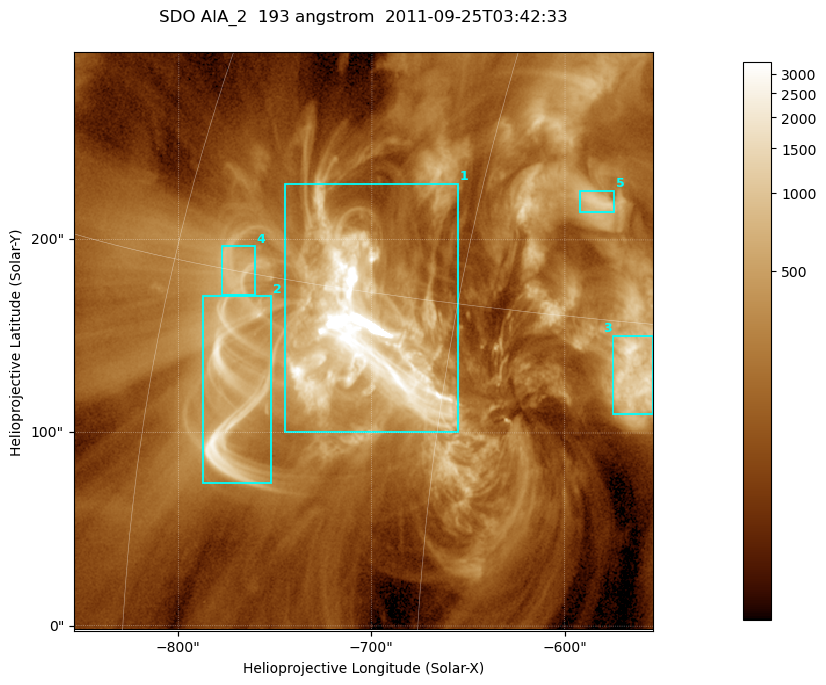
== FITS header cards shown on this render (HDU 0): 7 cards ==
TELESCOP= 'SDO     '           /
INSTRUME= 'AIA_2   '           /
WAVELNTH=                  193 /
WAVEUNIT= 'angstrom'           /
DATE-OBS= '2011-09-25T03:42:33.87' /
CTYPE1  = 'HPLN-TAN'           /
CTYPE2  = 'HPLT-TAN'           /

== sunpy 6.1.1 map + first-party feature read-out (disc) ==
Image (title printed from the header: SDO AIA_2  193 angstrom  2011-09-25T03:42:33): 499 x 499 px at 0.601 arcsec/px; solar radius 957 arcsec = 1592 px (partial field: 3.1% of the solar disc is inside the frame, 100% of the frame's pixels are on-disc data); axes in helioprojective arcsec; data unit not stated in the header (colour bar unlabelled)
Orientation: roll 0.0577 deg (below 1 deg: not rotated)
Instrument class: DISC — disc imager (sunpy class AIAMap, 193 A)
Bright regions (active regions / flare kernels): reference = the on-disc median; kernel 5 px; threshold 5 sigma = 586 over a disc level ~173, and >= 1.15x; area >= 249 px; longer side >= 6 px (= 3.6 arcsec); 5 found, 5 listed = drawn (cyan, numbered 1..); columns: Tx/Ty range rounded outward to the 2 arcsec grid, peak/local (2 s.f.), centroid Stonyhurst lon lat
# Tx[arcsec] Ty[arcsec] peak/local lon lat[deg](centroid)
1 -746..-654 100..230 80 -49 +14
2 -788..-752 74..172 15 -55 +11
3 -576..-554 110..152 11 -37 +13
4 -778..-760 170..198 5.5 -56 +15
5 -594..-574 214..226 6.5 -40 +19